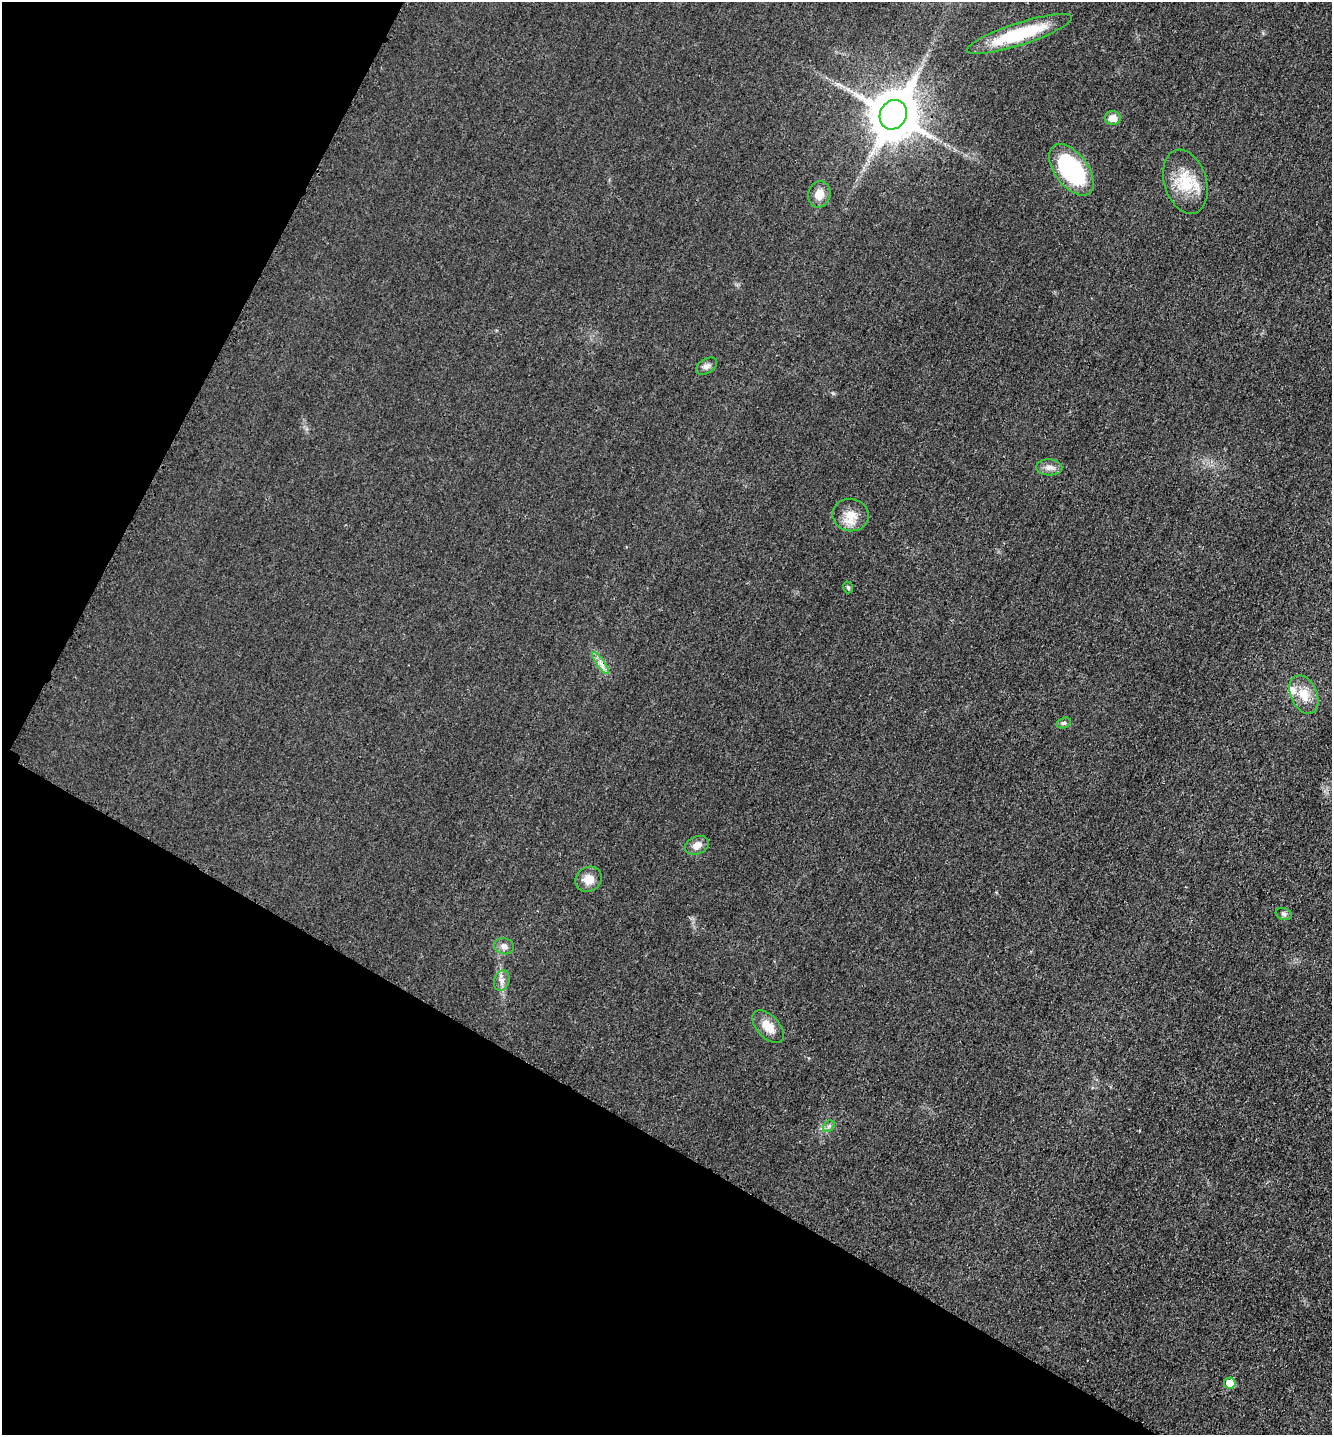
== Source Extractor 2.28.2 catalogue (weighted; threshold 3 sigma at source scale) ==
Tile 9 of 4 x 4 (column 1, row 3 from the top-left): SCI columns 152-1481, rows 1449-2881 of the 5770 x 5759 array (HDU 1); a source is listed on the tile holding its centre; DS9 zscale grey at full resolution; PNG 1334 x 1437 px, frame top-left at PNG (2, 2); each listed source drawn as its Kron ellipse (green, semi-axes under 4 px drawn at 4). Shown black and unused: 29% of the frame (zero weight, under 3 of 4 exposures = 1% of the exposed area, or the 3 px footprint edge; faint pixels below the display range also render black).
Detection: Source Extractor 2.28.2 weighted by HDU 2 'WHT'; one run over the whole footprint, this tile lists its part. Background 0.0197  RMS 0.0057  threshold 0.0257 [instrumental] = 3 sigma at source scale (4.5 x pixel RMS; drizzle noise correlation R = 1.50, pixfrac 1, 0.05/0.05 arcsec/px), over >= 5 px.
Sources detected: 22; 1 inside a brighter listed object's ellipse — not listed separately; the other 21 listed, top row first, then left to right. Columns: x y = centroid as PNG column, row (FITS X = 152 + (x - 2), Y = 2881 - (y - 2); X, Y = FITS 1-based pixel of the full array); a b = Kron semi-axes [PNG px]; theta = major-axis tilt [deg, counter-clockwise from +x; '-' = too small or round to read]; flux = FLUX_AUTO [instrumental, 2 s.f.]
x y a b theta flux
1020 34 55 11 18 32
893 115 15 13 62 2500
1113 118 8 7 - 4.9
1071 170 30 16 -53 59
1185 182 33 21 -73 20
819 194 13 11 74 6.3
706 366 11 7 31 2.3
1049 467 13 8 -2 3.3
851 515 18 16 -13 9.1
848 587 6 4 -73 0.98
601 663 13 3 -54 2.3
1304 694 20 13 -66 9.7
1064 723 7 5 18 1.2
697 845 12 8 23 4.5
588 879 13 12 - 6.6
1284 914 8 6 -18 1.3
504 946 10 8 -14 2.8
502 981 10 7 73 2.8
768 1027 20 11 -47 7.9
829 1126 6 5 - 1.4
1230 1383 6 5 - 10
Overlapping masked pixels (flux is a lower limit): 1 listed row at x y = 893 115